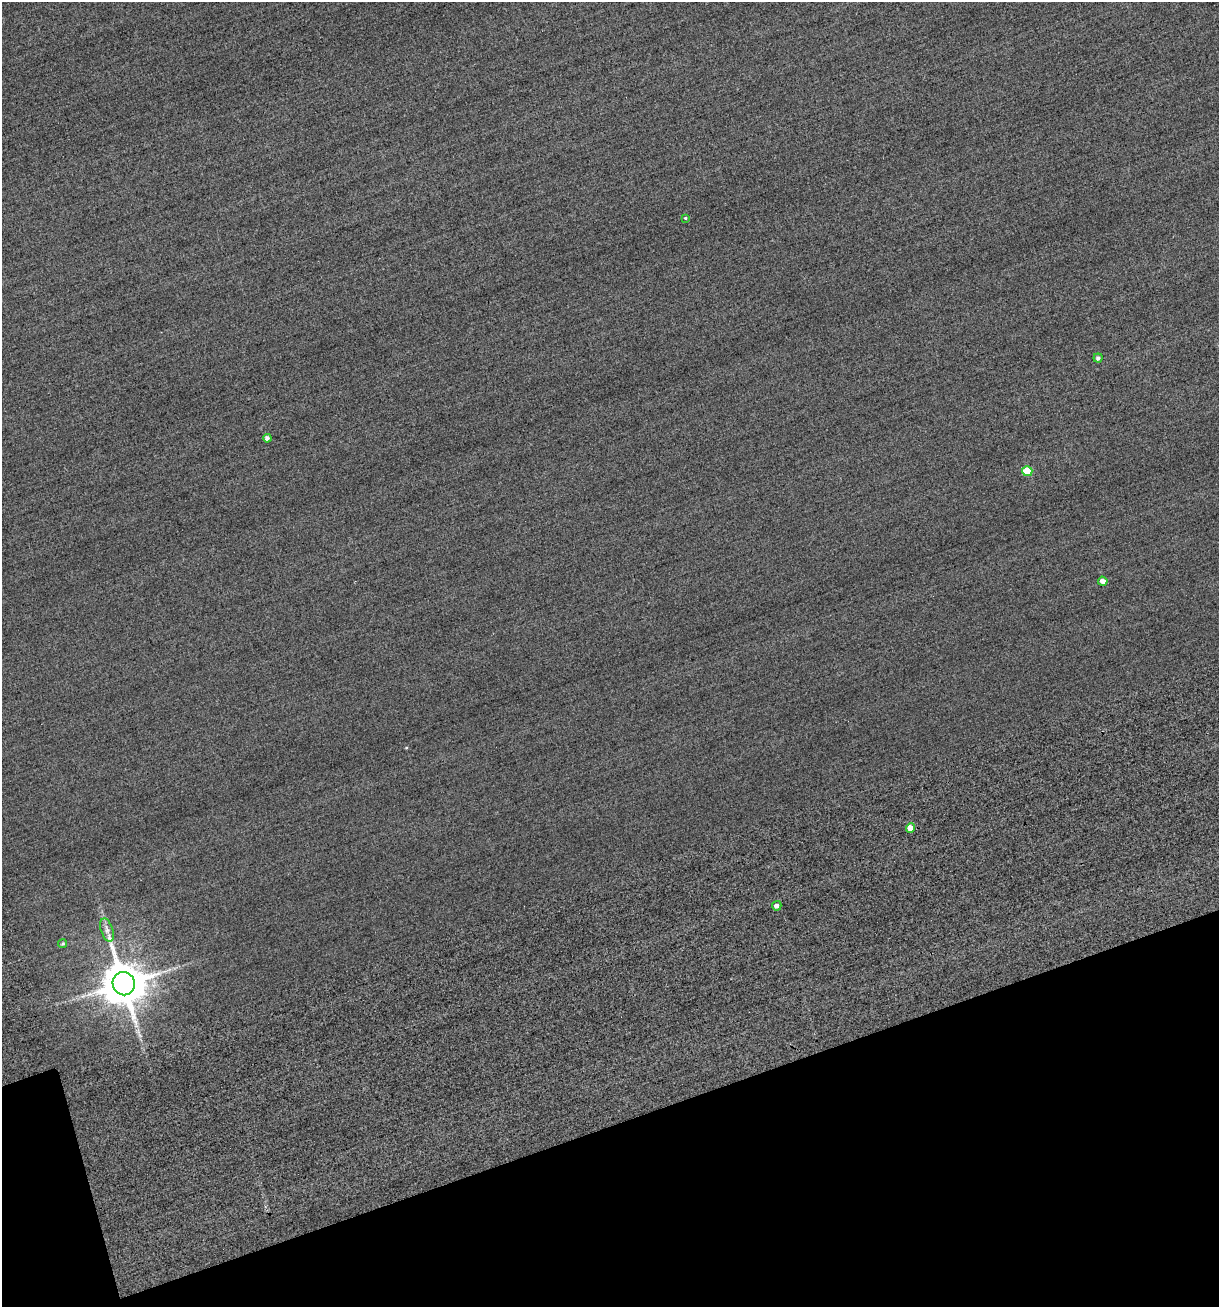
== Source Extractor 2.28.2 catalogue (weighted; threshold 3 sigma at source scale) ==
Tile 14 of 4 x 4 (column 2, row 4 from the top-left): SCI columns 1430-2646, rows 84-1388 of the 5577 x 5599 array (HDU 1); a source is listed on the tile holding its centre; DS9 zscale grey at full resolution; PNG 1221 x 1309 px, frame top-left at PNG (2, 2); each listed source drawn as its Kron ellipse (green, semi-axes under 4 px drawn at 4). Shown black and unused: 15% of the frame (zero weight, under 2 of 3 exposures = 12% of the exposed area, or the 3 px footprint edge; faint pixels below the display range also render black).
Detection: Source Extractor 2.28.2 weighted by HDU 2 'WHT'; one run over the whole footprint, this tile lists its part. Background -0.476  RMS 3.4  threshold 15.3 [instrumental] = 3 sigma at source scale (4.5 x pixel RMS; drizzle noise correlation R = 1.50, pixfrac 1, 0.05/0.05 arcsec/px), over >= 5 px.
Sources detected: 10; all 10 listed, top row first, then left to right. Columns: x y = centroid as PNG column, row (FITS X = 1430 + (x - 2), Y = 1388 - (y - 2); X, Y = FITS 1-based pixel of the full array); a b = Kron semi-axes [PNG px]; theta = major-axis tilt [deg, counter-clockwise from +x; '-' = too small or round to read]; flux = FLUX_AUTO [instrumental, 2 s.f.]
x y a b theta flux
685 218 3 3 - 2.9e+02
1098 358 4 4 - 7.5e+02
267 438 4 4 - 1.2e+03
1027 471 5 5 - 8.0e+03
1103 581 5 4 - 2.0e+03
910 828 5 4 - 3.3e+03
777 906 4 4 - 1.4e+03
107 930 12 6 -71 1.5e+03
63 944 4 4 - 4.7e+02
124 984 12 11 - 1.3e+06